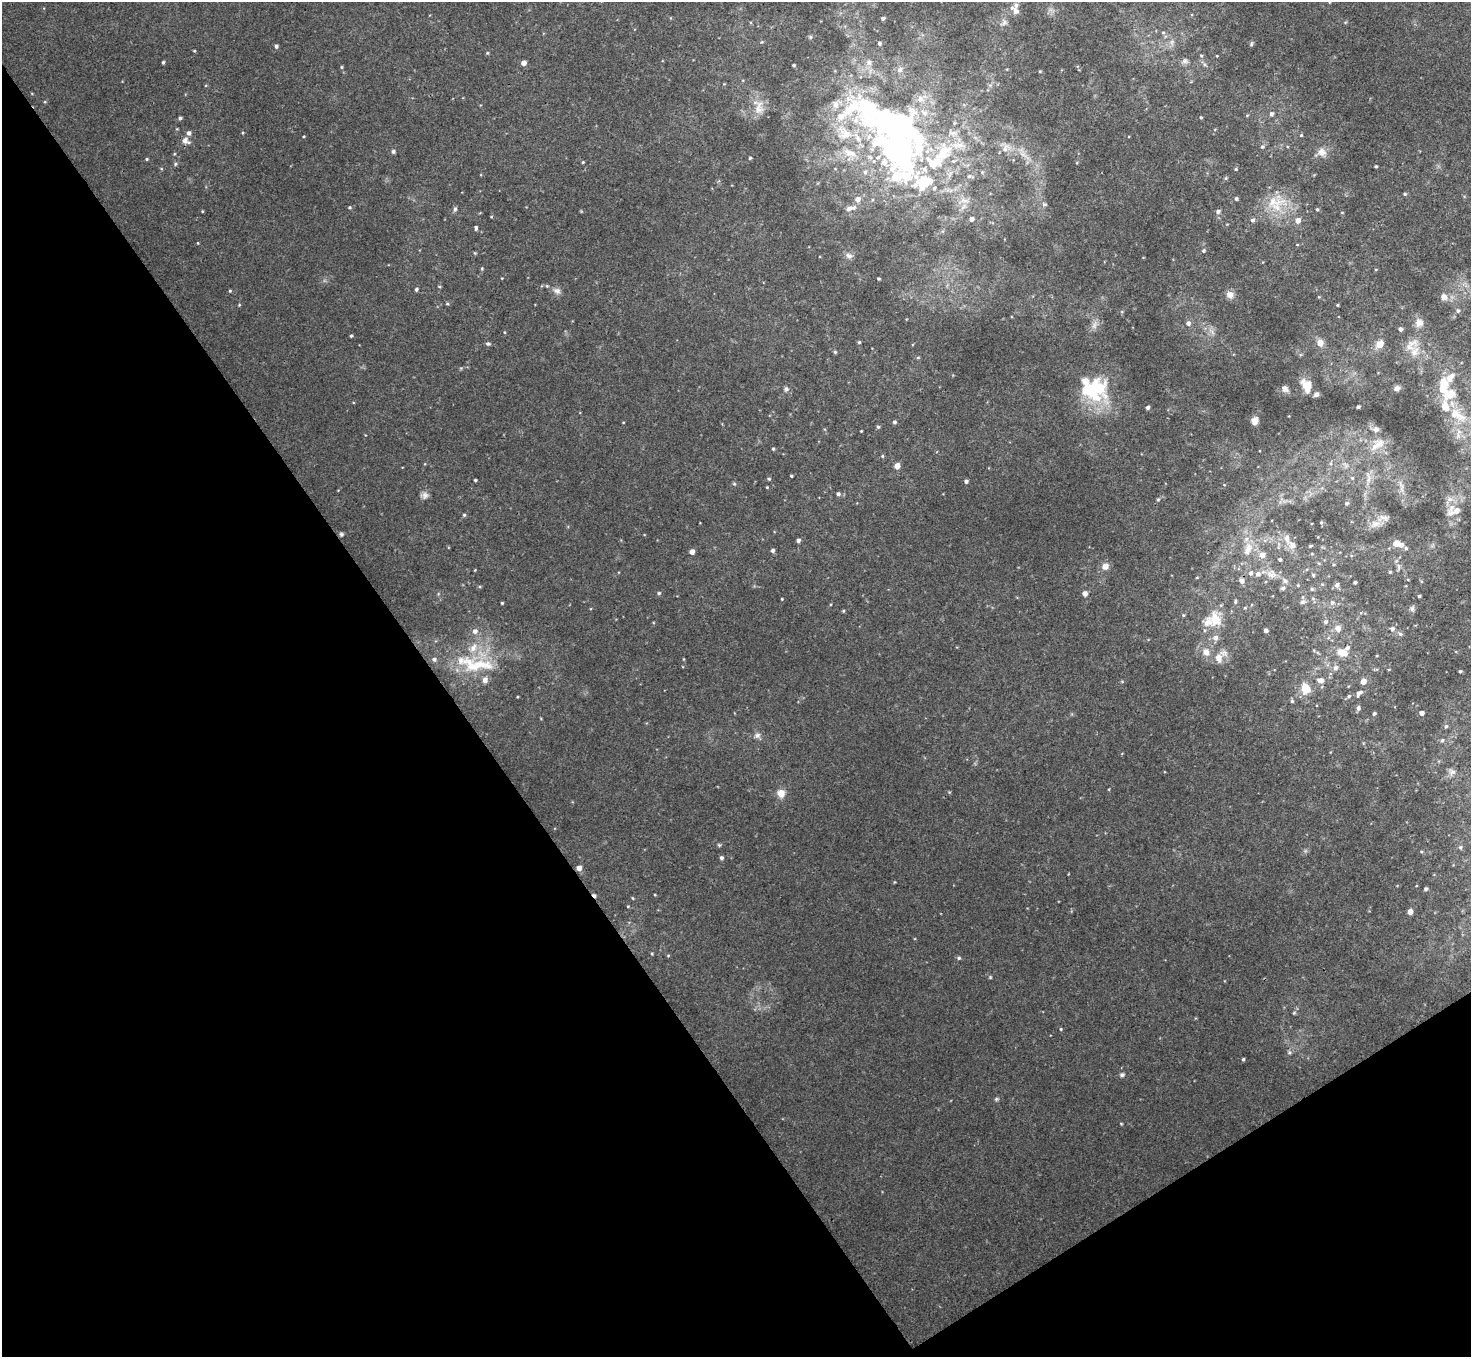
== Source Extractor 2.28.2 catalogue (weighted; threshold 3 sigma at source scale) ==
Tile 14 of 4 x 4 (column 2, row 4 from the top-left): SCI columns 1469-2937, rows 157-1511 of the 5877 x 5870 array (HDU 1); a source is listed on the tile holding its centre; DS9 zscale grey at full resolution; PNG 1473 x 1359 px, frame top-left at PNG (2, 2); no overlay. Shown black and unused: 35% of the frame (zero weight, under 3 of 4 exposures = <1% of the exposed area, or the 3 px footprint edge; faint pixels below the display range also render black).
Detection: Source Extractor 2.28.2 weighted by HDU 2 'WHT'; one run over the whole footprint, this tile lists its part. Background 0.011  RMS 0.0047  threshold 0.0212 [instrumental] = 3 sigma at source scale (4.5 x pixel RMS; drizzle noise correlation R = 1.50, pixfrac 1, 0.05/0.05 arcsec/px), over >= 5 px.
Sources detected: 226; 4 inside a brighter object's white glare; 1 cosmic-ray / hot-pixel residue — not listed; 25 inside a brighter listed object's ellipse — not listed separately; the other 196 listed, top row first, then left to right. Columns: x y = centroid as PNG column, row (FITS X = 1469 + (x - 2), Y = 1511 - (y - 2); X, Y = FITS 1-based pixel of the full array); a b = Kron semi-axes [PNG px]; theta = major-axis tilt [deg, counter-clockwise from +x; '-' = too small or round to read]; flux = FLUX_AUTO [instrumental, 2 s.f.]
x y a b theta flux
1329 2 5 3 - 0.36
1016 11 11 8 -64 2.5
883 18 4 3 - 1.1
1004 22 9 6 63 1.7
1163 33 6 4 0 0.58
810 37 5 4 - 0.66
879 43 4 4 - 0.94
1251 44 6 4 88 0.68
276 46 4 4 - 0.97
194 51 4 3 - 0.37
487 53 4 4 - 0.49
1201 56 4 4 - 0.5
1185 61 8 6 15 1.3
163 62 4 3 - 0.66
869 62 8 7 - 2.1
524 63 4 4 - 2.7
793 65 3 3 - 0.58
342 67 5 3 - 0.44
900 70 8 7 - 1.7
835 104 11 8 -79 2.8
759 107 21 9 82 4.9
1271 114 5 5 - 1.2
1201 117 3 3 - 0.51
180 118 4 4 - 0.88
870 122 43 27 -86 48
895 127 119 63 -24 230
189 133 5 5 - 1.4
1301 135 4 4 - 0.51
185 141 10 8 -28 2.5
900 145 23 11 16 20
1262 147 5 4 - 0.81
919 149 16 11 81 15
1005 149 11 6 80 2.1
393 151 5 4 - 1.1
1322 152 12 11 - 3.3
850 153 19 10 -20 5.8
943 153 35 20 47 24
750 158 3 3 - 0.61
147 159 4 3 - 0.5
583 162 4 3 - 0.4
884 162 11 9 -88 4.1
175 164 5 5 - 0.64
1376 166 3 3 - 0.59
1236 169 4 4 - 0.45
865 172 6 5 - 1
897 176 18 13 47 15
969 176 6 6 - 1.1
923 183 14 12 -72 23
1405 194 4 4 - 0.56
858 199 6 5 - 2.7
1236 199 4 4 - 0.78
1274 202 23 13 4 10
1044 204 6 5 - 0.8
350 207 4 4 - 0.59
849 208 9 6 26 2.1
455 209 6 5 - 0.82
1317 209 4 4 - 0.58
1218 211 5 5 - 1.3
971 219 5 4 - 1.9
1252 220 5 4 - 1.1
1298 220 5 5 - 3.1
476 228 5 3 - 0.9
1203 251 4 4 - 0.73
849 256 10 7 -20 1.7
482 268 5 3 - 0.42
878 279 3 3 - 0.59
439 287 5 3 - 0.45
416 289 4 4 - 0.84
230 291 4 3 - 0.51
557 291 10 8 -15 1.9
1230 295 7 7 - 3.5
1444 297 9 8 - 2.6
447 304 5 3 - 0.47
1337 305 4 3 - 0.37
1458 311 6 5 - 1
1188 323 7 6 - 1.6
1419 323 12 11 - 3.1
1094 326 8 6 79 1.7
1400 329 5 4 - 1.2
351 336 4 3 - 0.48
859 342 4 4 - 0.47
1320 343 10 9 - 3
488 344 5 4 - 0.69
1380 344 5 5 - 9.1
835 352 5 4 - 0.53
1414 352 15 9 57 4.3
1306 386 16 11 -67 6.6
1284 388 8 6 -42 2.2
1397 388 7 6 - 1.6
786 389 6 5 - 0.9
1089 390 37 22 -58 24
1450 394 21 17 20 10
1148 407 4 4 - 0.9
1358 407 3 3 - 0.63
1457 415 29 12 -29 11
1255 421 11 8 72 2.5
894 422 4 4 - 0.91
878 427 4 4 - 0.74
1376 429 9 7 11 1.6
861 431 2 2 - 0.27
1377 445 25 10 34 5.9
773 449 4 3 - 0.5
882 456 5 3 - 0.5
897 466 5 4 - 4.5
791 476 3 2 - 0.45
1368 477 21 5 -81 3
1352 478 5 4 - 0.66
769 479 4 4 - 0.54
475 480 3 3 - 0.51
966 481 4 4 - 1.1
767 487 3 3 - 0.34
838 494 5 5 - 1.1
425 495 10 9 - 1.8
1158 499 5 3 - 0.49
1346 503 5 5 - 0.91
1457 510 11 9 58 3.2
464 515 4 4 - 0.61
1321 522 4 4 - 0.51
1376 523 15 9 7 4.1
341 534 5 5 - 0.7
1287 538 10 7 -75 2.5
798 540 4 4 - 1.2
1396 543 5 5 - 4.5
1401 545 5 5 - 1.8
1310 546 4 3 - 0.51
1406 548 5 4 - 0.61
1248 549 19 9 71 4.9
772 550 4 4 - 1.1
692 552 4 4 - 2.9
1262 555 6 6 - 3.4
1280 560 3 3 - 0.71
1105 566 6 5 - 4.3
1390 572 4 3 - 0.48
1258 574 8 6 16 1.6
1313 575 4 4 - 0.62
1242 581 6 5 - 1.8
1285 581 7 6 - 1.1
1355 582 3 3 - 0.84
1298 585 4 3 - 0.44
1337 585 6 5 - 1.4
1283 588 5 5 - 0.87
1312 589 5 4 - 0.64
659 593 5 4 - 0.65
1085 594 5 4 - 2.4
1419 596 3 3 - 0.62
782 599 3 3 - 0.33
1235 601 5 4 - 0.64
1302 602 8 5 17 1
502 603 3 3 - 0.49
1332 603 6 5 - 1.1
1245 608 4 3 - 0.39
1412 609 7 5 89 1
843 611 4 3 - 0.49
1183 615 4 3 - 0.45
1215 619 21 17 -69 9.3
1326 622 5 5 - 1
1338 628 9 8 - 2.6
1392 629 6 5 - 1.2
1266 630 4 3 - 1.4
475 631 7 6 - 1.9
1400 634 6 5 - 0.9
1206 652 11 8 -72 3.1
1342 653 15 9 -11 4.8
1218 658 10 8 -81 4
477 665 56 17 -5 22
1335 668 6 6 - 1.6
1460 671 4 3 - 0.53
1321 680 7 5 -16 2.6
1363 681 5 5 - 3.4
1305 688 10 8 -84 7.8
1359 693 11 6 45 1.6
1349 696 5 5 - 0.69
1292 701 5 5 - 0.67
1358 708 6 5 - 1.2
1421 713 4 4 - 2.1
1374 714 4 4 - 0.8
1446 726 5 4 - 0.61
757 735 9 7 52 1.6
1442 740 5 4 - 0.64
1452 772 9 6 15 1.7
781 793 9 8 - 4.2
1460 847 5 4 - 0.67
721 858 4 4 - 1
579 868 5 4 - 2.8
1426 889 4 4 - 0.86
633 898 5 3 - 0.41
1410 912 4 4 - 3.5
652 954 4 3 - 0.46
668 955 5 3 - 0.4
959 958 5 4 - 0.75
1294 1013 5 4 - 0.52
1061 1029 4 3 - 0.42
1289 1052 5 5 - 0.72
1243 1059 4 3 - 0.64
1122 1075 6 6 - 0.96
996 1099 6 4 46 0.62
Overlapping masked pixels (flux is a lower limit): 1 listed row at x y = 579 868
Isophote crosses this tile's border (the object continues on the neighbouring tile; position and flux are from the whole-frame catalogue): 1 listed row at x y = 1329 2